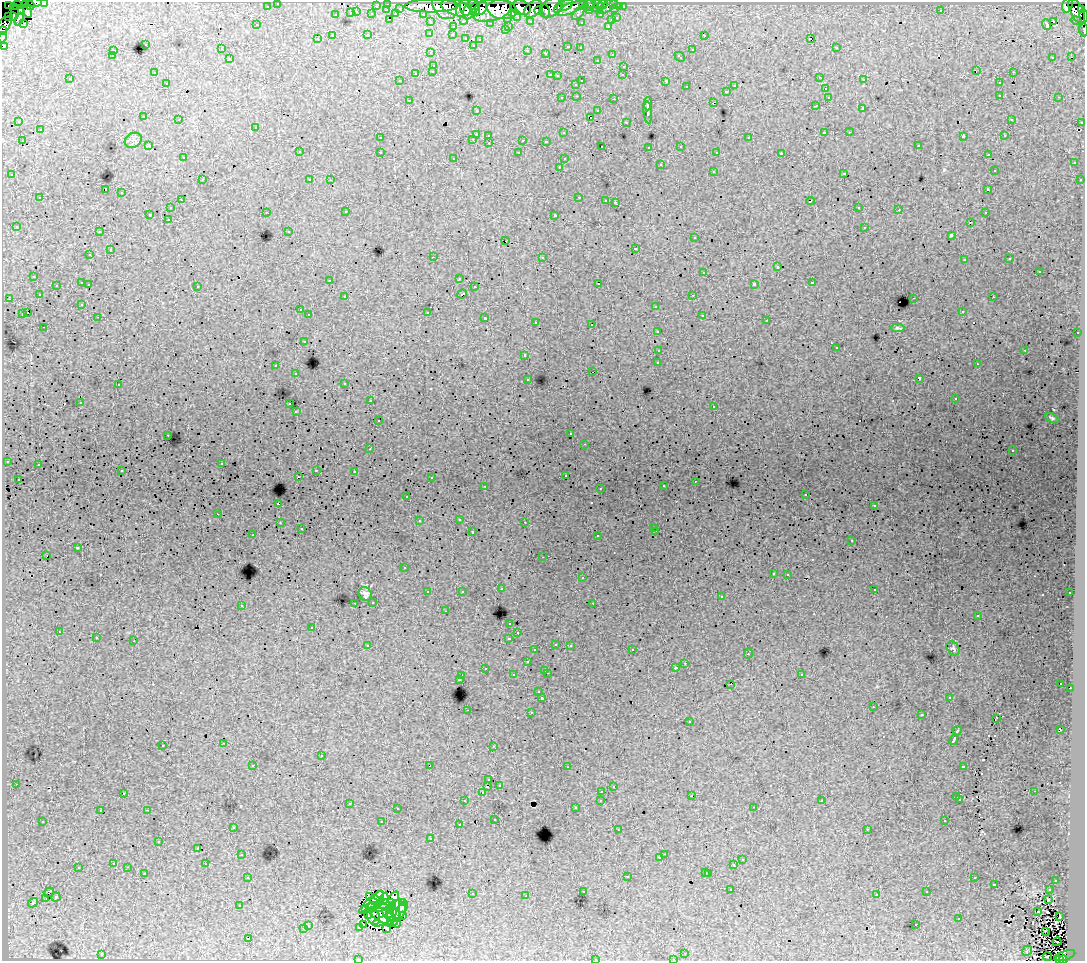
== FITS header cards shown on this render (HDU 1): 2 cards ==
NAXIS1  =                 1083
NAXIS2  =                  959

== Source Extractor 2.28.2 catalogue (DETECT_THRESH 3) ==
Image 1083 x 959 px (HDU 1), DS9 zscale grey, 1 PNG px = 1 image px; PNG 1087 x 963 px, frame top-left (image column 1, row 959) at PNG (2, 2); each listed source drawn as its Kron ellipse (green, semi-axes under 4 px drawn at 4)
Background 215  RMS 2.1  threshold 6.34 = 3 sigma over >= 5 px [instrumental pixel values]
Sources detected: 551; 5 with non-positive FLUX_AUTO (blend fragments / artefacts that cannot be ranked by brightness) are neither listed nor drawn; of the other 546, the 500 brightest by FLUX_AUTO listed and drawn (46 fainter detections omitted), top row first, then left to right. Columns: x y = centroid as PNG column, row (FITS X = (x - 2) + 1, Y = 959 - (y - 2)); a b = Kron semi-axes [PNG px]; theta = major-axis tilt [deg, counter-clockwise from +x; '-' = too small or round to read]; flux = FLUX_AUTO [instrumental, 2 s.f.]
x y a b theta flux
45 2 3 2 - 4600
35 3 7 3 3 11000
278 3 3 3 - 3400
388 4 3 3 - 5300
603 4 5 3 - 2800
614 4 3 3 - 8300
8 5 2 2 - 2400
16 5 6 3 16 6800
26 5 3 2 - 2400
30 5 5 4 - 6800
565 5 8 5 24 38000
583 5 5 3 - 7000
589 5 5 3 - 6500
593 5 7 3 -53 7300
598 5 6 4 -46 17000
1067 5 7 5 75 88000
267 6 3 3 - 1600
376 6 3 2 - 1400
432 6 27 6 1 240000
445 6 14 10 -50 170000
608 6 12 5 36 11000
456 7 15 8 -19 190000
465 7 8 5 -82 93000
620 7 3 3 - 1900
623 7 3 3 - 3300
400 8 3 3 - 1400
481 8 7 5 58 89000
521 8 10 7 -15 210000
551 8 12 8 36 83000
559 8 5 3 - 13000
571 8 15 5 24 47000
471 9 11 6 61 120000
476 9 6 4 -79 110000
533 9 10 7 44 140000
615 9 3 3 - 8300
17 10 7 4 -22 58000
387 10 3 2 - 500
491 10 20 11 14 230000
502 10 15 9 -10 400000
941 10 2 2 - 130
1082 10 4 3 - 160000
27 11 6 3 -74 3100
539 11 4 3 - 50000
545 11 7 3 -77 12000
590 11 3 3 - 1200
1077 11 13 6 -63 220000
357 12 3 2 - 470
15 13 7 3 78 51000
351 13 3 3 - 1500
579 13 9 4 50 5500
372 14 3 3 - 1500
396 14 4 3 - 1200
423 14 3 2 - 2800
336 15 3 3 - 600
516 15 6 4 -57 30000
601 15 3 3 - 2700
9 16 3 2 - 48000
1084 16 7 3 -85 6700
508 18 3 3 - 1800
617 18 3 3 - 830
19 19 6 3 68 2300
390 19 3 2 - 470
611 20 3 3 - 710
1076 20 5 3 - 9900
464 21 3 2 - 570
530 21 3 3 - 2000
1054 21 3 3 - 1500
431 22 3 3 - 3100
581 22 3 3 - 190
24 23 3 2 - 200
491 23 3 3 - 160
1047 24 5 3 - 520
4 25 10 5 53 65000
257 25 3 2 - 190
509 26 3 2 - 590
608 26 3 3 - 710
453 27 3 3 - 640
505 30 3 3 - 310
1083 30 6 2 -84 7400
3 31 4 4 - 13000
430 33 3 3 - 310
368 35 3 3 - 710
452 35 3 2 - 260
704 35 3 2 - 390
333 36 3 3 - 2200
2 37 5 2 - 3700
466 38 3 3 - 570
811 38 3 3 - 21000
317 39 3 3 - 320
480 39 3 2 - 240
145 44 3 3 - 510
473 45 3 2 - 180
4 46 3 3 - 1400
568 47 3 3 - 650
580 48 3 2 - 290
836 48 3 2 - 460
221 49 3 2 - 220
528 50 3 3 - 290
692 50 3 3 - 720
113 51 3 2 - 360
431 53 3 3 - 340
546 53 3 3 - 540
612 55 3 3 - 510
112 56 3 2 - 150
680 57 6 3 -44 580
1053 57 3 2 - 240
1071 57 2 2 - 190
230 59 3 3 - 450
597 60 3 2 - 300
434 65 3 3 - 580
624 66 3 2 - 430
433 71 3 3 - 440
976 71 3 2 - 210
1013 72 3 2 - 440
154 73 3 2 - 220
416 73 3 3 - 820
550 75 3 2 - 650
623 75 3 2 - 230
557 76 3 3 - 230
820 77 3 2 - 180
70 79 3 3 - 390
864 80 3 2 - 300
400 81 3 2 - 180
582 81 3 2 - 1100
666 81 3 3 - 1800
167 83 3 2 - 350
999 83 3 3 - 430
576 84 3 3 - 370
734 86 3 3 - 520
686 87 3 3 - 510
825 89 3 3 - 490
726 91 3 3 - 690
1000 95 3 2 - 380
577 96 3 2 - 270
828 97 3 3 - 280
1059 97 3 2 - 370
562 98 3 2 - 200
614 99 3 2 - 640
409 100 3 2 - 310
713 102 4 2 - 630
648 104 6 3 88 4000
815 106 3 2 - 240
863 108 3 3 - 1900
476 110 3 2 - 290
598 111 3 3 - 400
648 113 11 3 -85 3900
144 117 3 3 - 480
591 117 3 2 - 530
1011 119 3 2 - 230
179 120 3 2 - 230
19 122 3 2 - 140
626 122 3 2 - 280
1082 122 3 3 - 1300
256 127 3 3 - 500
40 130 3 3 - 380
824 132 3 2 - 1200
849 132 2 2 - 220
563 133 3 3 - 230
476 134 3 3 - 1400
489 135 3 2 - 360
963 136 4 3 - 680
1005 136 3 2 - 160
380 138 2 2 - 140
749 138 3 3 - 590
473 139 3 2 - 510
133 140 9 7 31 420
523 140 3 3 - 1300
22 141 3 2 - 320
546 141 3 2 - 200
489 143 3 2 - 770
149 145 4 3 - 140
602 146 2 2 - 130
681 146 3 3 - 450
918 146 3 3 - 460
649 147 3 3 - 210
299 152 3 3 - 380
380 152 3 2 - 480
717 152 3 3 - 250
519 153 3 3 - 340
781 154 4 3 - 3400
988 154 3 2 - 180
183 158 3 2 - 280
454 158 3 2 - 190
564 159 3 3 - 250
1074 163 3 3 - 540
660 165 3 3 - 770
559 167 3 2 - 210
994 170 3 2 - 150
713 171 3 3 - 580
844 173 3 3 - 670
12 175 3 3 - 350
202 180 3 2 - 300
310 180 3 3 - 360
330 180 3 3 - 140
1080 180 3 2 - 320
106 190 3 3 - 9400
988 190 3 3 - 390
122 193 3 3 - 720
579 197 3 2 - 660
40 198 3 3 - 570
181 200 3 2 - 310
606 200 3 3 - 280
810 201 4 3 - 770
615 202 3 3 - 1000
859 207 3 2 - 270
170 208 3 3 - 320
899 210 3 2 - 300
266 212 3 2 - 210
346 212 3 2 - 320
985 213 3 2 - 310
150 214 3 3 - 1600
555 215 4 3 - 2900
168 219 3 2 - 410
970 222 3 2 - 140
16 226 3 3 - 270
865 227 3 3 - 680
289 231 3 3 - 220
99 232 3 2 - 370
951 235 4 3 - 1900
695 238 3 3 - 370
506 241 3 2 - 360
635 248 3 3 - 1100
110 250 3 2 - 840
90 255 3 2 - 300
433 257 2 2 - 940
542 257 3 3 - 630
1010 259 3 3 - 250
964 260 3 2 - 230
777 267 3 3 - 1300
1039 271 3 3 - 1000
704 272 3 3 - 630
34 276 3 3 - 360
459 278 3 3 - 230
330 280 3 2 - 190
82 283 3 3 - 1200
812 283 3 3 - 930
89 284 3 2 - 500
598 284 3 3 - 2100
754 284 4 3 - 2800
56 285 3 2 - 260
197 286 3 3 - 620
474 287 3 2 - 400
462 294 5 3 - 580
39 295 3 2 - 240
693 295 3 2 - 360
345 297 3 3 - 290
993 297 3 2 - 290
914 298 3 2 - 580
9 299 3 2 - 340
82 304 3 3 - 240
656 306 3 3 - 630
300 310 3 2 - 290
962 311 3 2 - 220
427 312 3 3 - 1000
27 313 3 3 - 870
22 314 3 3 - 1000
309 315 3 3 - 380
702 315 3 2 - 470
98 317 3 2 - 330
485 318 3 3 - 660
767 320 3 2 - 250
536 322 3 3 - 380
592 325 3 3 - 1100
44 327 3 2 - 350
898 328 7 3 1 200
657 331 3 3 - 320
1077 333 3 2 - 460
304 341 3 3 - 360
836 348 3 3 - 410
659 350 4 3 - 1500
1025 350 3 2 - 680
525 355 3 3 - 530
658 363 4 3 - 2900
977 364 3 2 - 140
276 366 3 3 - 580
592 372 3 2 - 240
296 374 3 2 - 310
919 378 4 3 - 2500
528 379 3 2 - 270
345 383 3 3 - 320
118 385 3 2 - 420
955 399 3 2 - 280
370 401 3 2 - 380
80 402 3 3 - 380
290 404 3 2 - 660
714 406 3 2 - 320
296 412 3 3 - 260
1052 418 7 4 -27 250
378 421 3 3 - 290
571 434 3 2 - 180
168 435 3 2 - 320
585 444 3 2 - 210
370 449 3 2 - 210
1013 451 3 3 - 270
7 461 3 3 - 340
222 463 3 2 - 330
38 465 3 2 - 280
316 470 3 2 - 520
122 471 3 3 - 360
354 471 3 2 - 190
565 475 3 2 - 280
298 477 3 2 - 150
431 477 3 2 - 160
18 479 3 2 - 220
695 481 3 2 - 200
485 486 3 2 - 430
663 486 3 3 - 380
600 488 3 2 - 180
806 494 3 2 - 170
407 496 3 2 - 160
278 504 3 3 - 1500
874 506 3 3 - 240
218 514 3 2 - 430
459 519 3 2 - 450
419 521 3 3 - 320
525 522 3 2 - 260
280 523 3 3 - 300
653 527 3 2 - 120
301 529 3 2 - 220
656 531 3 2 - 360
472 532 3 3 - 880
253 535 3 2 - 180
598 536 3 3 - 450
852 540 3 3 - 460
77 548 3 3 - 1300
47 556 2 2 - 170
543 557 3 2 - 250
404 568 3 2 - 260
773 573 3 3 - 370
788 574 3 2 - 410
582 578 3 3 - 610
501 589 3 3 - 290
874 589 3 2 - 450
462 591 3 2 - 230
428 592 3 3 - 580
1070 593 3 3 - 430
365 594 7 6 - 530
721 597 3 3 - 370
373 602 3 3 - 350
355 603 2 2 - 290
593 603 3 2 - 210
241 605 3 2 - 280
445 611 3 2 - 200
978 615 3 2 - 230
510 623 3 3 - 440
312 627 3 3 - 440
59 632 3 3 - 330
518 633 3 2 - 230
96 638 3 2 - 400
509 638 3 3 - 950
134 641 2 2 - 690
556 644 3 3 - 370
570 645 3 3 - 410
368 646 4 3 - 480
953 648 8 5 -49 290
535 650 3 3 - 310
632 650 3 2 - 390
748 653 5 3 - 1100
527 662 3 3 - 620
685 663 3 2 - 430
485 668 3 2 - 330
675 668 3 3 - 320
545 670 3 3 - 440
547 673 3 2 - 720
801 674 3 3 - 490
513 675 3 3 - 490
462 676 3 2 - 440
459 679 3 3 - 1700
1061 683 3 2 - 150
731 684 3 2 - 280
1070 688 3 2 - 320
539 692 3 3 - 380
949 697 3 2 - 260
542 698 3 3 - 2900
873 707 3 2 - 250
467 710 2 2 - 380
531 712 3 2 - 500
922 715 3 2 - 120
997 718 3 3 - 140
689 722 3 3 - 520
1060 729 4 3 - 1100
957 731 5 3 - 1600
954 740 5 3 - 4200
224 743 3 2 - 420
163 745 3 3 - 640
493 746 3 3 - 130
321 756 3 2 - 760
253 765 3 2 - 300
430 766 4 3 - 2100
963 766 4 3 - 920
567 767 3 2 - 180
489 780 3 3 - 320
16 784 3 2 - 310
499 785 3 2 - 270
488 786 3 2 - 600
613 787 3 2 - 200
602 791 3 2 - 420
1034 791 3 2 - 270
482 792 3 3 - 260
123 793 3 2 - 230
692 796 2 2 - 170
957 797 3 3 - 790
960 799 3 2 - 280
601 800 3 3 - 400
465 801 3 2 - 340
822 801 3 3 - 220
349 803 3 2 - 590
754 807 3 2 - 370
575 808 3 3 - 290
397 809 3 2 - 250
147 810 3 2 - 580
100 811 3 2 - 310
495 819 3 2 - 250
43 821 3 2 - 270
945 821 3 3 - 530
382 822 3 3 - 1200
459 825 3 2 - 170
233 827 3 3 - 440
867 829 3 2 - 210
618 830 3 2 - 250
431 839 3 3 - 350
159 842 3 2 - 260
198 848 3 2 - 130
241 854 3 2 - 270
664 854 2 2 - 300
660 858 3 3 - 420
742 860 3 3 - 460
114 863 3 3 - 430
206 864 2 2 - 250
734 865 3 3 - 1500
128 867 3 2 - 420
78 868 3 3 - 720
706 872 3 3 - 560
144 873 3 3 - 690
709 873 3 3 - 770
627 876 3 3 - 850
248 877 3 2 - 300
974 878 3 2 - 360
1056 880 3 3 - 320
994 884 3 3 - 850
731 890 3 2 - 290
1049 890 3 2 - 410
583 891 3 3 - 450
49 892 5 2 - 290
927 892 3 2 - 220
472 894 3 2 - 750
877 894 3 3 - 310
379 895 5 4 - 350
526 896 3 2 - 230
56 897 4 4 - 130
369 897 4 3 - 170
394 898 7 4 54 150
46 899 3 2 - 450
384 899 6 3 66 430
1049 900 3 2 - 120
377 901 7 5 -17 430
371 902 15 5 42 570
402 902 3 2 - 200
33 903 5 3 - 140
386 904 8 4 12 400
396 904 4 3 - 290
240 905 3 3 - 210
372 907 5 3 - 210
378 907 10 5 -1 490
392 907 3 2 - 150
403 907 6 4 62 290
398 909 9 7 80 570
366 910 4 3 - 180
390 912 7 6 - 360
1038 912 3 2 - 180
368 913 6 2 -84 210
394 915 8 6 -41 260
403 915 4 2 - 220
383 916 16 6 -27 840
390 916 5 4 - 220
1060 916 4 2 - 170
373 917 8 6 -72 330
959 919 3 3 - 480
381 921 9 3 20 340
391 923 4 3 - 210
396 923 5 3 - 190
308 925 3 3 - 500
363 925 3 2 - 200
916 925 3 2 - 350
360 927 3 3 - 230
303 929 3 3 - 550
387 929 4 2 - 310
1045 932 3 2 - 240
248 939 3 3 - 1700
1057 942 4 2 - 250
1027 951 5 4 - 200
685 953 3 2 - 270
102 954 3 2 - 610
1065 956 11 4 17 64000
1047 957 4 3 - 560
595 959 3 2 - 570
673 959 3 2 - 280
358 960 3 2 - 170
1060 960 3 2 - 35000
1063 960 4 2 - 49000
At the frame edge (FLAGS 8, measured only in part): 15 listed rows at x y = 45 2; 35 3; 278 3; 1084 16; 4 25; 1083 30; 3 31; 2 37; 4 46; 1047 957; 595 959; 673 959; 358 960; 1060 960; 1063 960
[46 fainter detections neither listed nor drawn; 5 non-positive-flux detections neither listed nor drawn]